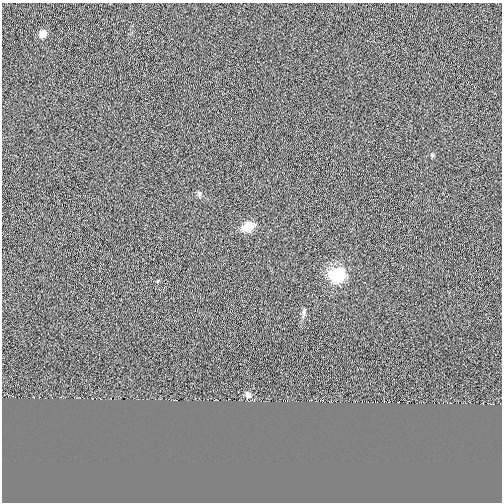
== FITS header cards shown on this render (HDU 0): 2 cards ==
NAXIS1  =                  500
NAXIS2  =                  500

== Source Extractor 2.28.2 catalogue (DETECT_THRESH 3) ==
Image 500 x 500 px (HDU 0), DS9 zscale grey, 1 PNG px = 1 image px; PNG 504 x 504 px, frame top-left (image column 1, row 500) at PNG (2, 3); no overlay
Background -2.38e-04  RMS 0.044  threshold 0.133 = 3 sigma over >= 5 px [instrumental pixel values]
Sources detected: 6; all 6 listed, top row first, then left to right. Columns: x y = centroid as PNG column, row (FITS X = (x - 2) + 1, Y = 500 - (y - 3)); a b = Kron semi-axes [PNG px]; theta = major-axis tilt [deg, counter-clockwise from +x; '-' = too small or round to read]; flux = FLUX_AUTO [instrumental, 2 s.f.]
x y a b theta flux
43 34 7 6 - 29
199 193 8 5 -64 5.7
248 227 14 10 19 37
337 275 19 17 -3 88
304 311 10 3 75 6.4
248 395 7 6 - 14